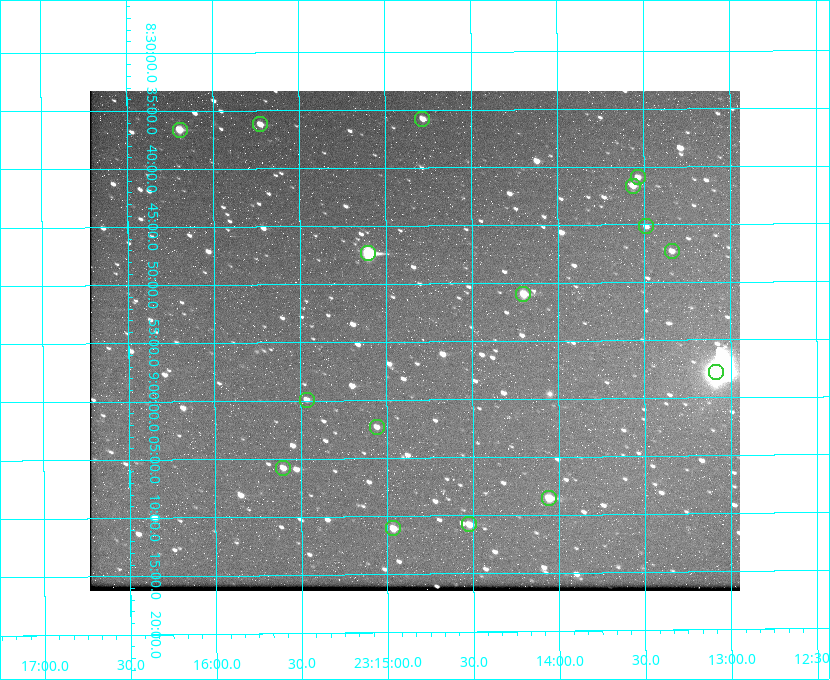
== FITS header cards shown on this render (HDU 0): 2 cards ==
NAXIS1  =                  650 / Width of table row in bytes
NAXIS2  =                  500 / Number of rows in table

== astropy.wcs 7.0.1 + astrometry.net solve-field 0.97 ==
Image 650 x 500 px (HDU 0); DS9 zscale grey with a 90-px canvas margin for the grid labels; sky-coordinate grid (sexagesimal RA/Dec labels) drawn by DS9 from the SOLVED WCS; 16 Tycho-2 reference stars matched to detected sources circled (green)
Header WCS: none
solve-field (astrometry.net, Tycho-2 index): SOLVED blind (the file carries no WCS)
Solved WCS: RA---TAN-SIP/DEC--TAN-SIP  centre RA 23:14:50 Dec +08:55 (348.71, +8.91 deg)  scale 5.17 arcsec/px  FOV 56.0' x 43.1'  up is -180 deg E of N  parity flipped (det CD > 0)
(file carries no celestial WCS; the grid is the blind solution)
Tycho-2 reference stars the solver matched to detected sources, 16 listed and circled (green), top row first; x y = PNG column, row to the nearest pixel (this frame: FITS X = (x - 90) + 1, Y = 500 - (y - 91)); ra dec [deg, ICRS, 3 dp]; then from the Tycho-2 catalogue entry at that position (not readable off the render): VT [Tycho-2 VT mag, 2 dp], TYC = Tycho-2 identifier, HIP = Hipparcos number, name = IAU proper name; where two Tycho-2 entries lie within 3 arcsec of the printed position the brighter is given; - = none
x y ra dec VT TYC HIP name
422 119 348.695 +8.597 11.30 1161-1571-1 - -
260 124 348.931 +8.603 11.18 1161-1110-1 - -
180 130 349.048 +8.610 11.72 1161-1223-1 - -
638 177 348.383 +8.682 11.92 1161-890-1 - -
633 186 348.391 +8.694 11.47 1161-728-1 - -
646 226 348.371 +8.753 12.36 1161-1249-1 - -
672 251 348.335 +8.788 11.88 1161-938-1 - -
368 253 348.775 +8.789 8.97 1161-884-1 114784 -
523 294 348.550 +8.849 10.80 1161-574-1 - -
716 372 348.271 +8.963 6.92 1161-1161-1 114608 -
307 400 348.866 +8.999 11.82 1161-694-1 - -
377 427 348.765 +9.039 11.87 1161-1547-1 - -
283 468 348.901 +9.097 11.97 1161-534-1 - -
549 498 348.514 +9.143 10.38 1161-1071-1 - -
469 524 348.631 +9.180 11.26 1161-1559-1 - -
393 528 348.741 +9.184 11.62 1161-452-1 - -